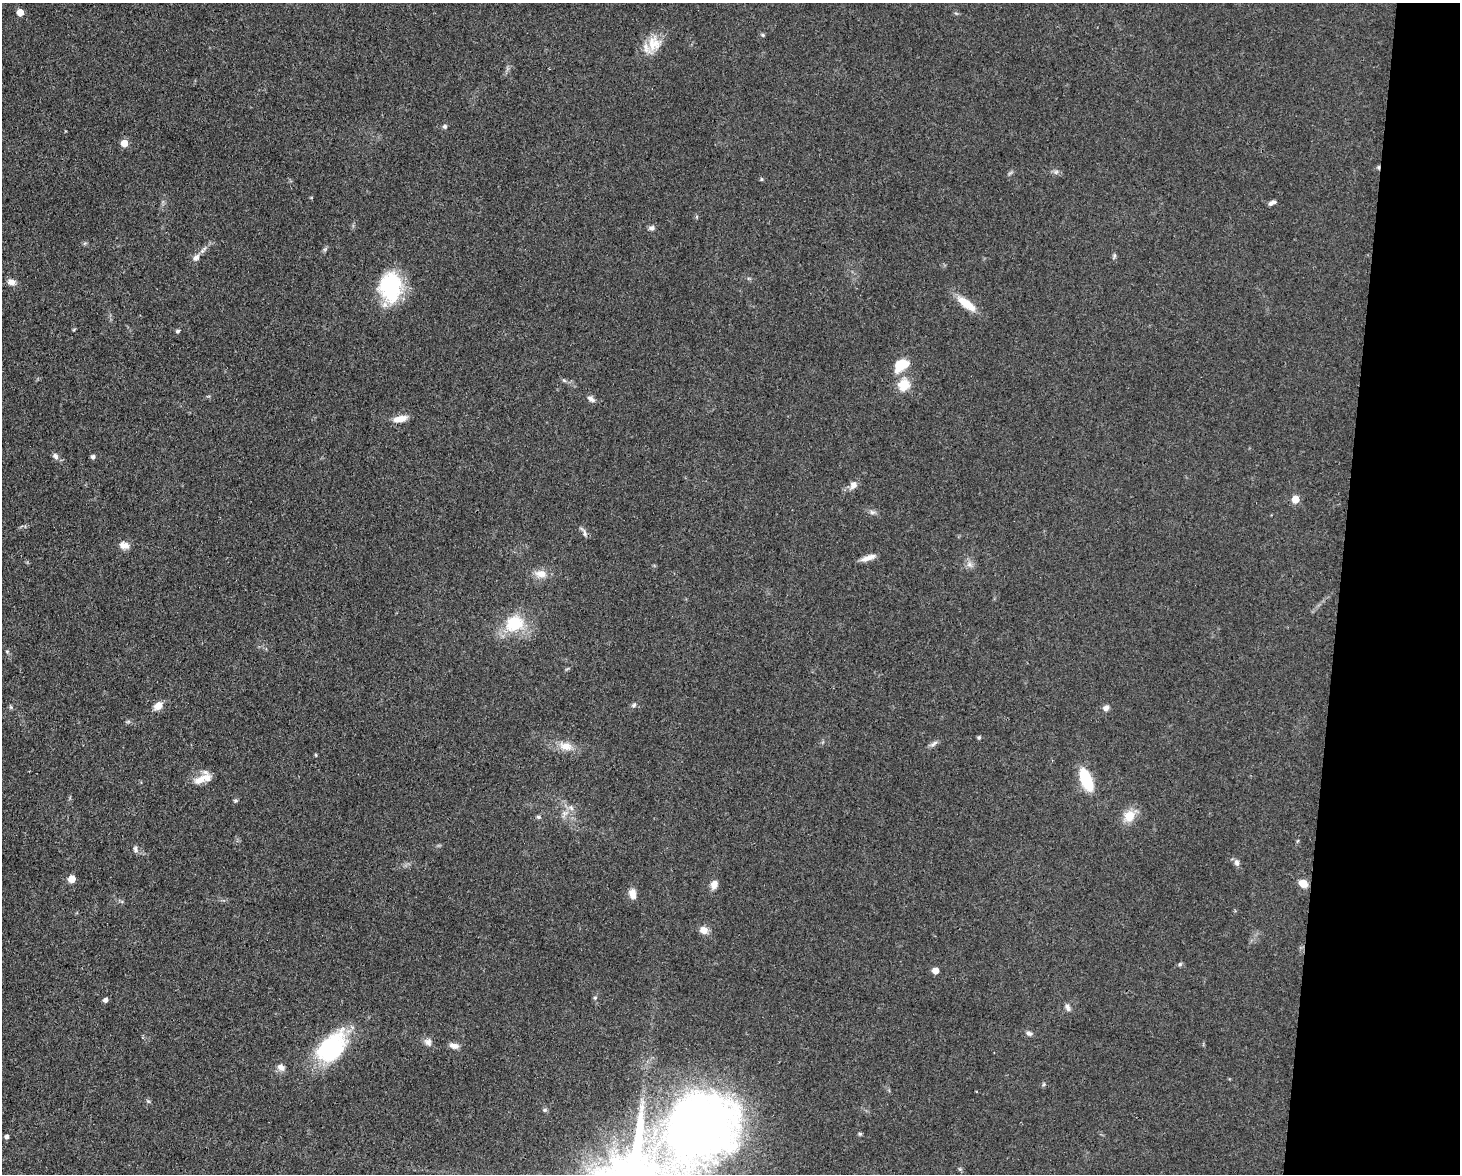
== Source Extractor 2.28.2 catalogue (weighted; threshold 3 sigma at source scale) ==
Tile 6 of 3 x 4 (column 3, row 2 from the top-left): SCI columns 3140-4597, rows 2345-3516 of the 4709 x 4691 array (HDU 1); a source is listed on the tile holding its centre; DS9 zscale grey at full resolution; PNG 1462 x 1176 px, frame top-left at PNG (2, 3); no overlay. Shown black and unused: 8% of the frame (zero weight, under 3 of 4 exposures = <1% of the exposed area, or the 3 px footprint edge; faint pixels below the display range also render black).
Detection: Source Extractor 2.28.2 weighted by HDU 2 'WHT'; one run over the whole footprint, this tile lists its part. Background 0.0632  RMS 0.0059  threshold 0.0265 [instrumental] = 3 sigma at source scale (4.5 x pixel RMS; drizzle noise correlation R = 1.50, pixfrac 1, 0.05/0.05 arcsec/px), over >= 5 px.
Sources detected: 78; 1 inside a brighter object's white glare — not listed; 2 inside a brighter listed object's ellipse — not listed separately; the other 75 listed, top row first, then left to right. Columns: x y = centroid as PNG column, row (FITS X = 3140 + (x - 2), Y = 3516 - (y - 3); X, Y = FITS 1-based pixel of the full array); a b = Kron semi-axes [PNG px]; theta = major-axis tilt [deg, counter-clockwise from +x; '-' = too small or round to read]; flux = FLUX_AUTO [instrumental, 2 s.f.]
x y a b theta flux
20 12 5 5 - 9.7
763 35 5 5 - 0.81
654 43 22 19 80 12
445 126 5 5 - 1.5
124 143 5 5 - 11
1378 167 5 4 - 0.94
1056 172 8 6 22 1.7
1010 173 9 3 32 0.99
761 179 5 3 - 0.64
1274 202 7 5 27 1.4
652 228 7 6 - 1.9
325 249 6 4 19 0.96
203 250 13 5 45 2.6
1114 256 8 4 -83 1.1
196 257 9 7 45 2.8
11 282 10 7 -3 3.6
390 287 35 26 -89 43
966 304 26 9 -37 12
178 331 6 4 7 1
901 365 12 8 32 22
564 380 7 4 -19 1
904 385 6 6 - 39
591 399 11 6 -38 2.5
400 419 19 7 11 6.1
55 456 8 6 -49 2.3
93 457 5 4 - 1.8
853 485 10 8 54 3.9
1295 499 5 5 - 12
872 512 8 6 -12 1.7
584 532 16 4 -63 1.8
124 545 13 9 -12 4.3
868 558 19 6 18 4.6
969 564 8 7 - 2.5
541 574 16 10 -5 6.3
514 623 19 15 25 25
7 651 6 4 -19 0.69
634 705 8 5 28 1.3
158 706 11 8 43 5.5
11 707 6 4 -89 0.81
1106 708 7 6 - 2.6
128 722 6 4 1 0.96
979 737 5 4 - 0.87
934 744 13 5 33 2.1
566 746 21 12 -14 8.3
316 755 5 3 - 0.58
200 779 25 10 43 7.6
1086 779 17 8 -68 39
235 801 6 4 1 0.96
565 813 13 7 47 3.9
1129 816 15 13 59 10
538 817 6 5 - 1.1
135 849 9 5 89 1.5
1237 862 10 7 -75 2.2
72 879 5 5 - 11
1303 883 8 6 -29 8.2
714 884 11 8 70 4.1
632 894 12 8 -76 4.6
704 930 9 8 - 5.3
1180 964 6 5 - 1
935 971 5 5 - 8.4
595 998 5 5 - 0.83
105 1000 4 4 - 2.5
1068 1007 11 6 -67 1.9
1029 1033 8 6 -21 1.8
428 1042 11 9 -46 3.1
454 1046 12 7 -16 3.5
330 1048 33 21 49 69
281 1067 11 8 -36 3.5
1044 1084 6 4 71 0.8
148 1101 7 4 -44 0.89
545 1110 6 5 - 1
703 1124 89 75 29 380
860 1134 6 5 - 0.81
7 1137 5 4 - 1.9
960 1169 6 4 -44 0.8
Overlapping masked pixels (flux is a lower limit): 1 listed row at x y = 1378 167